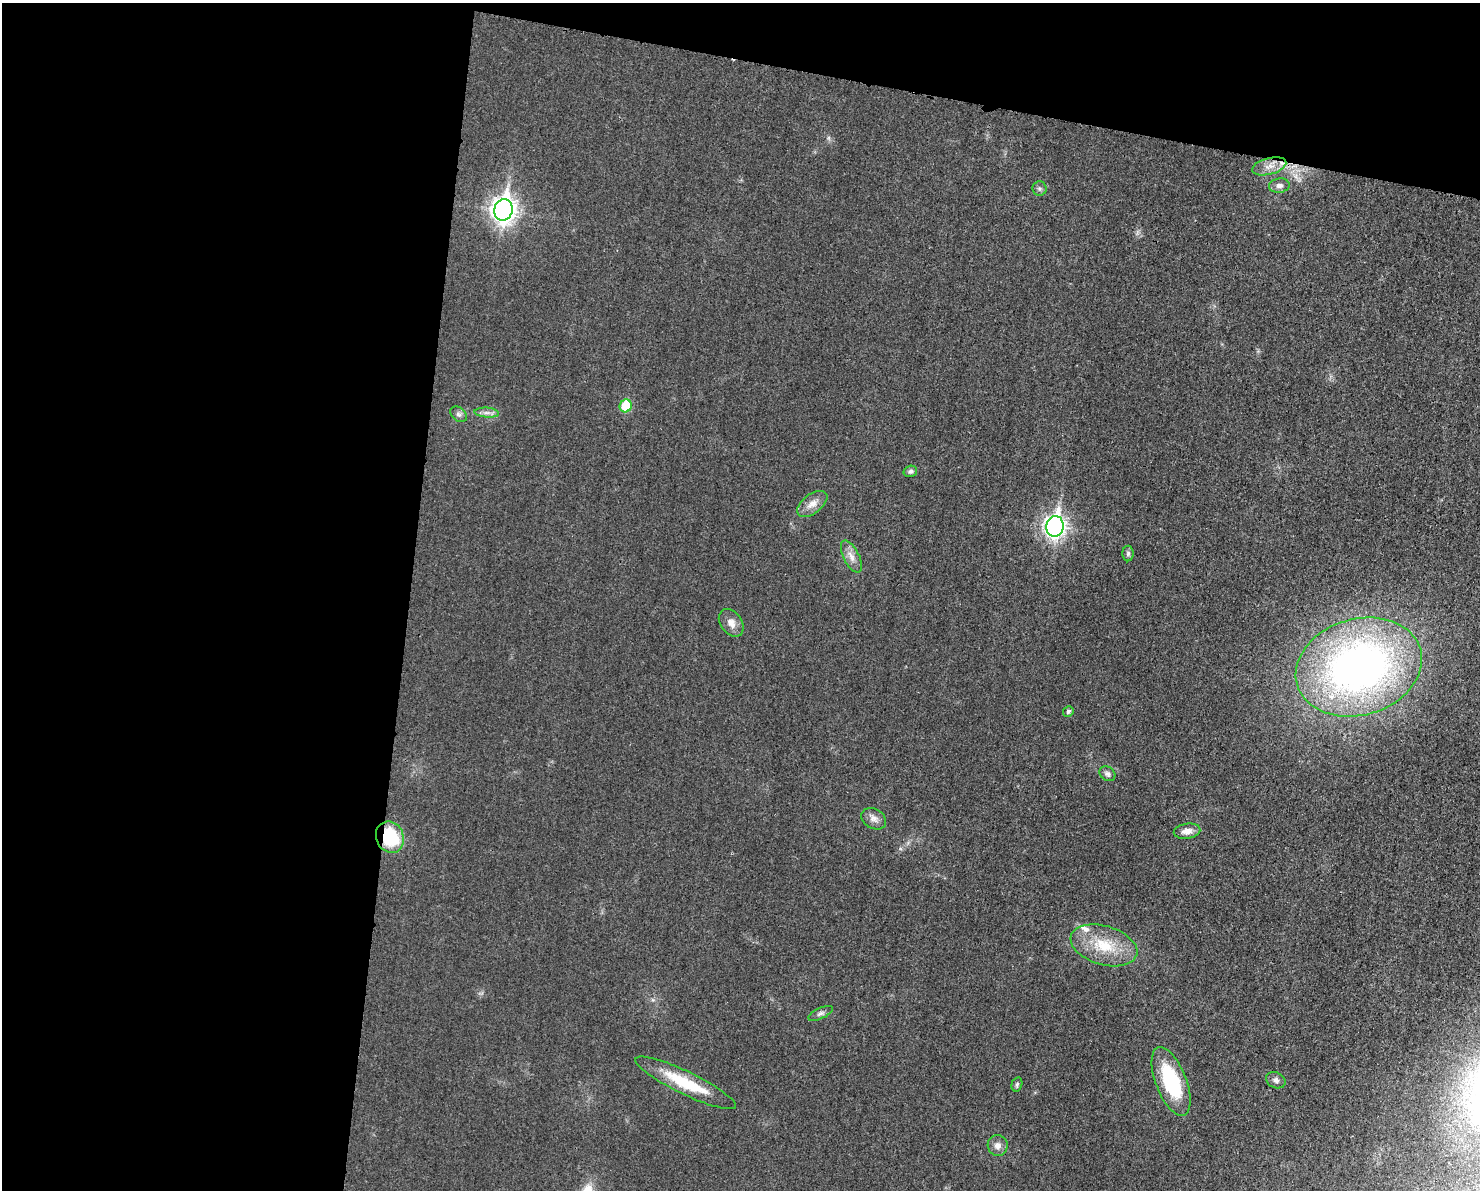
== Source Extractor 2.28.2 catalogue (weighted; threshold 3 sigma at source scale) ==
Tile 1 of 3 x 4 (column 1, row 1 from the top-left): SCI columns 130-1607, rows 3582-4769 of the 4804 x 4790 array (HDU 1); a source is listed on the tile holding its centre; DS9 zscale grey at full resolution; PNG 1482 x 1192 px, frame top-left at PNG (2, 3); each listed source drawn as its Kron ellipse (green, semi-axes under 4 px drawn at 4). Shown black and unused: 33% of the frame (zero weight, under 3 of 4 exposures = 2% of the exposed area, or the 3 px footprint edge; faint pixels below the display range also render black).
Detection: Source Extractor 2.28.2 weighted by HDU 2 'WHT'; one run over the whole footprint, this tile lists its part. Background 0.0257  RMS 0.006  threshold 0.0271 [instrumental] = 3 sigma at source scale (4.5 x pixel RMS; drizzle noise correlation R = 1.50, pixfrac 1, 0.05/0.05 arcsec/px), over >= 5 px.
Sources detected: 27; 1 inside a brighter listed object's ellipse — not listed separately; the other 26 listed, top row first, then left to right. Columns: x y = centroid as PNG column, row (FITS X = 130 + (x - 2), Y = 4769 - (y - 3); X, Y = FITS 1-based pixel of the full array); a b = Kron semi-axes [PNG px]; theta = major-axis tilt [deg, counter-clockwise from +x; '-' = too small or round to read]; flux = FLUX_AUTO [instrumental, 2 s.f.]
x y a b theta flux
1269 166 17 8 15 6.2
1279 186 10 7 8 2.6
1039 188 7 7 - 1.6
503 210 11 9 78 490
626 406 6 6 - 20
487 413 12 5 -5 2.6
459 414 9 6 -40 1.8
910 471 7 5 16 1.6
812 504 17 9 37 5.6
1055 526 10 8 80 300
1128 553 8 6 89 1.3
851 557 17 7 -64 5.1
731 623 15 10 -54 5
1359 667 64 48 17 320
1068 711 5 5 - 1.4
1107 774 8 6 -37 2.1
874 819 13 10 -29 3.7
1187 831 13 7 9 4.8
390 837 16 13 -69 33
1104 945 34 19 -17 24
821 1013 13 5 25 2.1
1276 1080 10 7 -26 2.5
1171 1081 36 15 -69 45
686 1083 55 11 -26 29
1017 1084 7 5 74 1.2
998 1145 10 10 - 3.9
Overlapping masked pixels (flux is a lower limit): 1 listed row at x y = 390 837